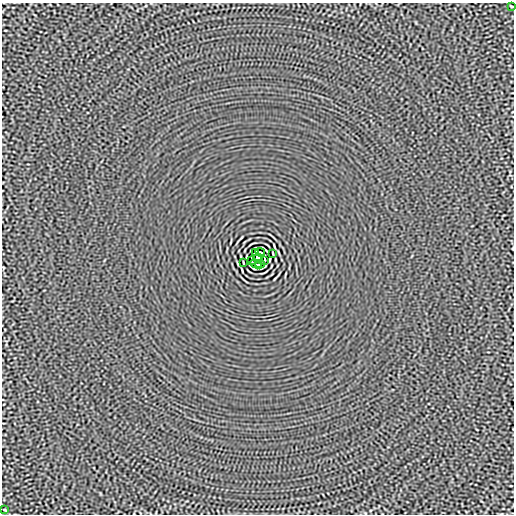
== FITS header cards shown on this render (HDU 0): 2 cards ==
NAXIS1  =                  512
NAXIS2  =                  512

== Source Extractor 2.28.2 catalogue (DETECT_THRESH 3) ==
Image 512 x 512 px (HDU 0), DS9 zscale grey, 1 PNG px = 1 image px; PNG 516 x 516 px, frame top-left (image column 1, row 512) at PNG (2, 3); each listed source drawn as its Kron ellipse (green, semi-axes under 4 px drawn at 4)
Background -1.92e-05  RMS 0.0015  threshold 0.00442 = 3 sigma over >= 5 px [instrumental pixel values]
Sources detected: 11; all 11 listed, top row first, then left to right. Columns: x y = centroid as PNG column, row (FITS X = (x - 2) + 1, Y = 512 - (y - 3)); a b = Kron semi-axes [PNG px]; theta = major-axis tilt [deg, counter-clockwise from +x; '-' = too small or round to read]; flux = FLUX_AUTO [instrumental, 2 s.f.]
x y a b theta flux
512 6 3 2 - 0.081
256 252 4 2 - 0.097
260 252 5 2 - 0.083
273 253 4 2 - 0.082
258 258 4 4 - 3.8
251 260 3 2 - 0.091
265 260 3 2 - 0.084
243 263 4 2 - 0.082
256 264 6 2 -26 0.094
260 264 4 2 - 0.097
4 510 3 2 - 0.079
At the frame edge (FLAGS 8, measured only in part): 1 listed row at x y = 512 6